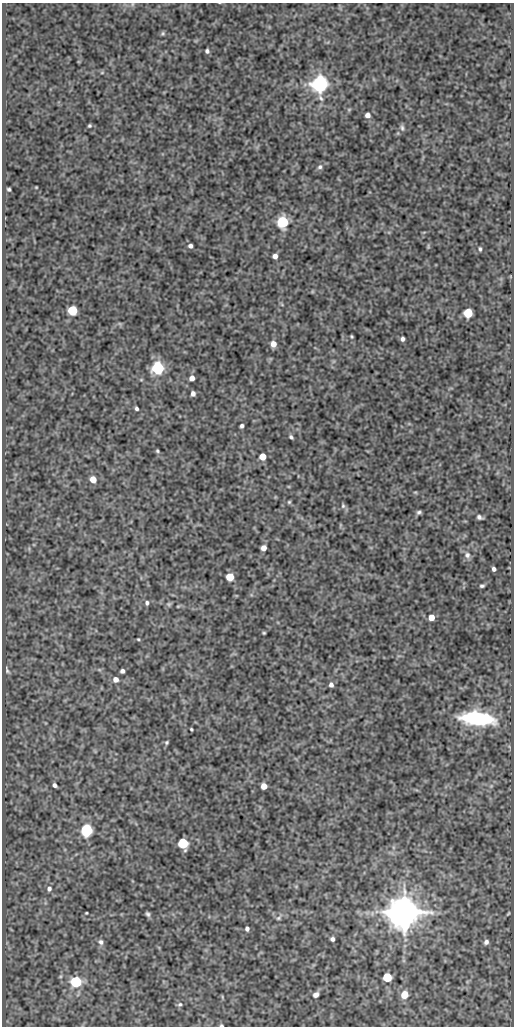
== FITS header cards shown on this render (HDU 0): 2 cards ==
NAXIS1  =                  512
NAXIS2  =                 1024

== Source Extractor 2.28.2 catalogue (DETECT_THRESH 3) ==
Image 512 x 1024 px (HDU 0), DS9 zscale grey, 1 PNG px = 1 image px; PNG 516 x 1028 px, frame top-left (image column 1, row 1024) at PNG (2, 3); no overlay
Background 94.6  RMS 0.53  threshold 1.6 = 3 sigma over >= 5 px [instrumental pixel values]
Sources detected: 72; all 72 listed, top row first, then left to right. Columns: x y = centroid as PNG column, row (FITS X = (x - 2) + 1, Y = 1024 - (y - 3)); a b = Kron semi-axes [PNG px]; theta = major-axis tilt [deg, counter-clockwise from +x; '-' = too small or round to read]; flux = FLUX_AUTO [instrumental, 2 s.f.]
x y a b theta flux
163 33 6 5 - 56
207 51 4 4 - 78
102 73 6 4 1 41
320 84 7 6 - 20000
349 109 6 4 19 42
367 115 6 5 - 170
89 126 3 3 - 49
402 128 9 5 -84 82
320 167 7 6 - 93
36 187 3 2 - 27
9 189 4 3 - 59
283 222 6 6 - 4700
190 246 4 4 - 110
480 249 4 3 - 56
275 256 4 4 - 170
72 310 6 5 - 2200
468 313 6 5 - 1700
352 336 3 3 - 39
402 339 4 4 - 97
273 344 6 5 - 270
158 368 6 6 - 6100
192 378 5 4 - 210
193 394 5 4 - 130
136 408 4 3 - 69
242 426 4 3 - 81
291 437 5 3 - 67
157 451 5 4 - 49
262 456 5 5 - 590
93 479 5 5 - 470
415 492 6 3 -18 34
289 502 5 5 - 47
343 506 7 5 -76 77
419 512 5 4 - 72
479 517 5 4 - 86
264 548 5 5 - 220
467 555 8 7 - 130
494 569 4 4 - 100
230 577 5 5 - 860
482 586 4 3 - 58
147 603 5 4 - 75
169 604 7 5 21 57
178 606 6 3 18 35
431 617 5 5 - 410
264 633 4 3 - 40
138 639 4 3 - 33
7 670 10 5 -71 85
122 671 4 4 - 100
115 679 6 6 - 200
331 685 5 4 - 120
477 718 24 9 -6 4200
191 729 3 3 - 42
167 742 5 4 - 52
55 785 5 3 - 100
264 786 5 5 - 380
87 830 6 6 - 7000
183 843 6 5 - 3400
49 889 6 6 - 110
404 912 9 9 - 110000
86 913 3 2 - 31
148 914 6 4 -56 77
508 914 7 3 48 43
279 918 9 5 38 79
247 929 5 4 - 100
332 939 4 4 - 96
101 942 8 6 -73 110
486 942 6 6 - 120
387 977 5 5 - 1900
76 982 6 6 - 5300
316 995 7 6 - 150
404 995 6 5 - 700
180 1004 7 6 - 76
221 1025 4 3 - 46
At the frame edge (FLAGS 8, measured only in part): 1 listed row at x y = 221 1025

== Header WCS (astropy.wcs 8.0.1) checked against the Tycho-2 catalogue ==
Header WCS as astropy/WCSLIB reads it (CRVAL/CRPIX/CD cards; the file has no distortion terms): RA---SIN/DEC--SIN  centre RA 14:01:41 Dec +54:29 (210.42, +54.48 deg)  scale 1 arcsec/px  FOV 8.5' x 17.1'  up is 0 deg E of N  parity normal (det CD < 0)
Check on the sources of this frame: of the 60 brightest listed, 3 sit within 1.5 arcsec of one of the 6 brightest Tycho-2 stars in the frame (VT <= 12.26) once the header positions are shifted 0.31 arcsec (0.31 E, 0.01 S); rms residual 0.48 arcsec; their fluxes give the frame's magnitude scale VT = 21.72 - 2.5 log10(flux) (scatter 0.26 mag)
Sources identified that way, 3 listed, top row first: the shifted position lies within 1.5 arcsec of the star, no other Tycho-2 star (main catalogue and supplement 1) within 3.0 arcsec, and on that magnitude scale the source's flux lands within +1.5 / -3 mag of the star's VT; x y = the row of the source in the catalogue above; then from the Tycho-2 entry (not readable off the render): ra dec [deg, ICRS J2000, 3 dp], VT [Tycho-2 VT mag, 2 dp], TYC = Tycho-2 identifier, HIP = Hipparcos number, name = IAU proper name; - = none
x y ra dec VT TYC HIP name
320 84 210.392 +54.595 11.49 3852-341-1 - -
158 368 210.470 +54.516 11.99 3852-555-1 - -
404 912 210.352 +54.365 9.11 3852-468-1 68503 -